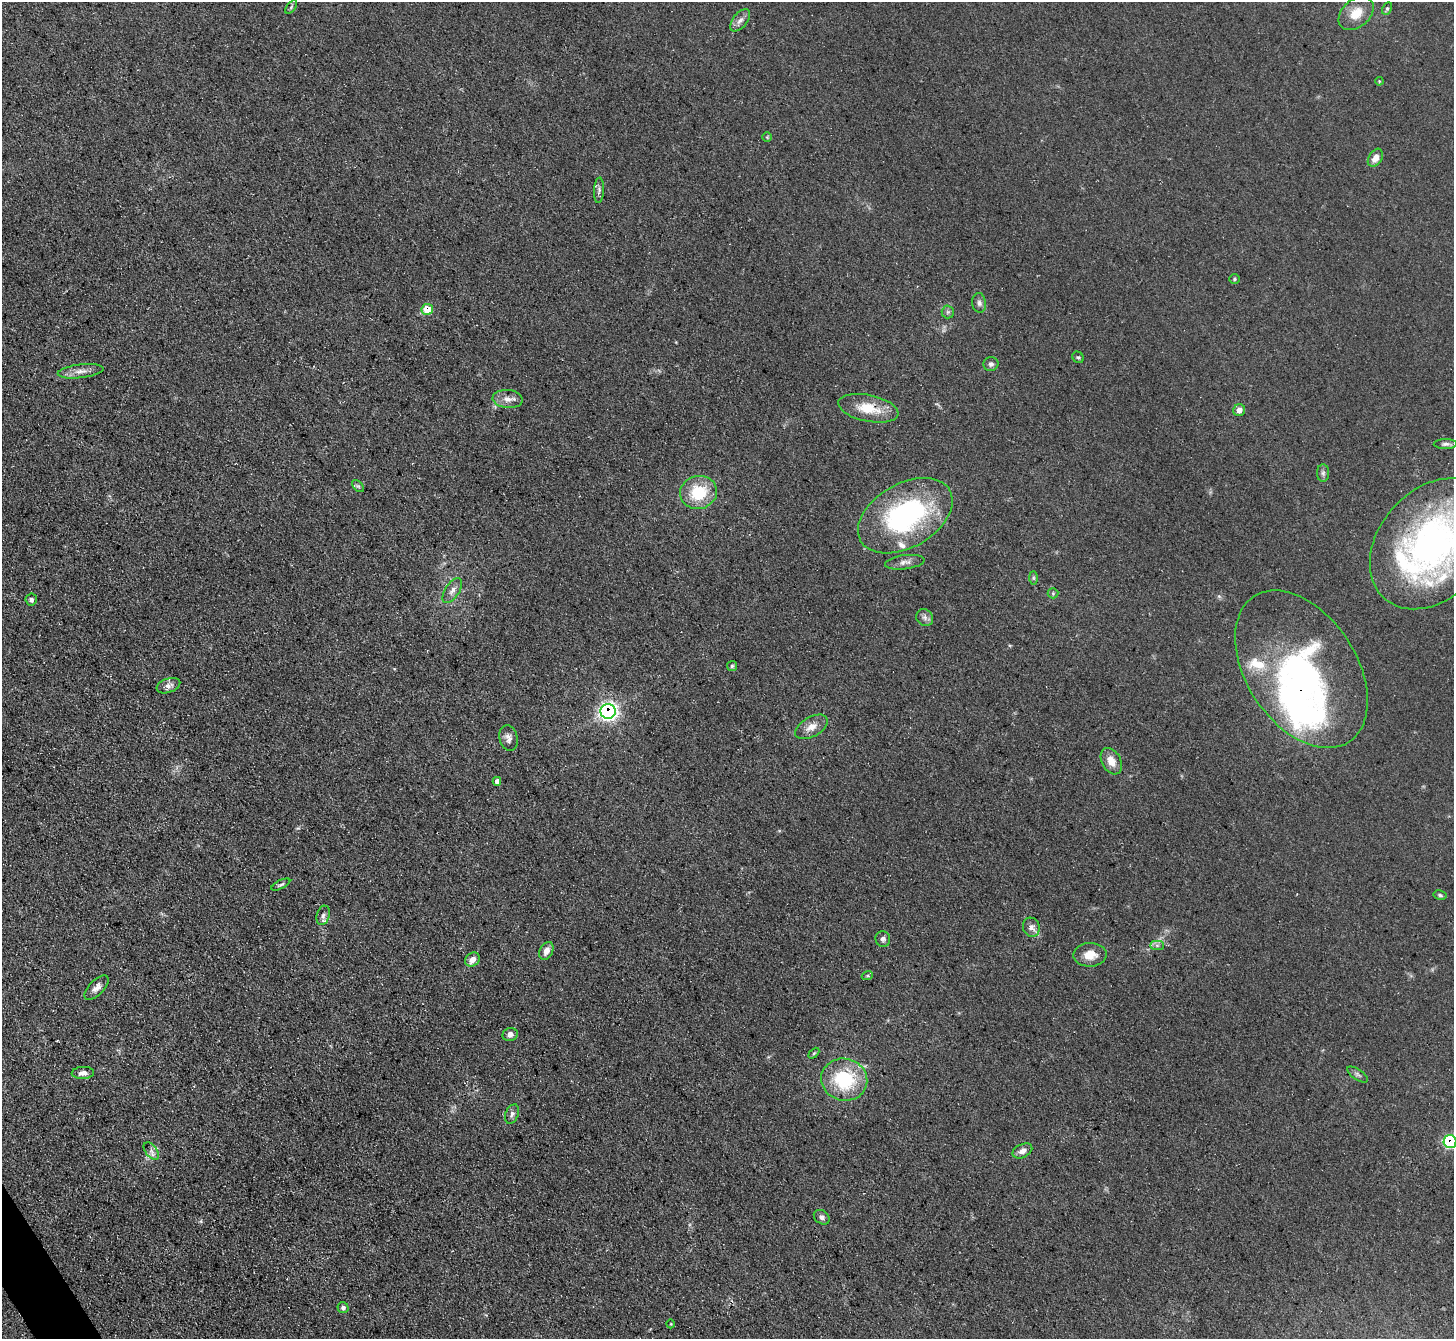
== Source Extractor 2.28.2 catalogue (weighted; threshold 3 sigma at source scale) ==
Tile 7 of 4 x 4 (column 3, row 2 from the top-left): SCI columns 2905-4356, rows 2830-4166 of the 5807 x 5798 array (HDU 1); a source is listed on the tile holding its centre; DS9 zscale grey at full resolution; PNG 1456 x 1341 px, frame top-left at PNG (2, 2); each listed source drawn as its Kron ellipse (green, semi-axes under 4 px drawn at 4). Shown black and unused: <1% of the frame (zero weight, under 3 of 5 exposures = <1% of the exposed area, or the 3 px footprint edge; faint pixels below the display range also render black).
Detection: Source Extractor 2.28.2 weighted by HDU 2 'WHT'; one run over the whole footprint, this tile lists its part. Background 0.0741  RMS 0.0085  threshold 0.0383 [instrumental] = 3 sigma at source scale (4.5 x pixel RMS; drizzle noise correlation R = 1.50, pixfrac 1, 0.05/0.05 arcsec/px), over >= 5 px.
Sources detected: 67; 2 inside a brighter object's white glare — neither listed nor drawn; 4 inside a brighter listed object's ellipse — not listed separately; the other 61 listed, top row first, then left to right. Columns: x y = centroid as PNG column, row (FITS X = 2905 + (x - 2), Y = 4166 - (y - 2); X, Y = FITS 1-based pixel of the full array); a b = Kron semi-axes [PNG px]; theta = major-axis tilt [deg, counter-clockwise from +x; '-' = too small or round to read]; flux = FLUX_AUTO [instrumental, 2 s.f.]
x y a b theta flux
291 7 7 4 54 1.5
1387 8 7 4 63 1.5
1356 13 20 13 42 15
740 20 13 7 51 4.6
1379 81 4 3 - 0.69
767 137 5 5 - 1.1
1375 158 10 6 58 6.9
599 190 13 5 86 2.6
1234 279 5 5 - 1.2
979 303 10 6 -84 3
427 309 6 5 - 17
948 312 6 6 - 1.8
1078 357 6 5 - 1.4
991 364 7 7 - 2.6
81 371 23 6 7 7
508 399 15 9 -5 6.7
868 408 30 13 -12 23
1239 410 6 6 - 5.3
1446 444 12 5 0 2.6
1323 473 9 6 90 2.4
358 486 7 4 -44 1.6
698 492 18 16 13 34
905 516 51 32 30 150
1433 544 73 53 49 320
905 562 20 7 7 5.3
1033 578 7 4 -90 1.4
452 590 14 7 57 5
1053 593 5 5 - 1.2
31 600 6 5 - 2.5
925 618 9 8 - 3.3
732 666 5 5 - 1.2
1301 669 87 55 -57 230
168 686 12 7 19 4.7
608 711 7 7 - 300
811 727 18 10 29 9.1
509 738 13 9 -74 4.9
1111 761 14 9 -61 9.4
497 781 4 4 - 4.1
281 885 10 3 26 1.6
1440 895 7 4 -12 1.5
323 915 10 6 74 3.1
1031 927 10 8 -70 4.6
883 939 8 7 - 2.6
1157 945 7 4 0 2.2
546 951 9 6 66 5.9
1090 955 16 12 2 11
472 960 8 6 41 6.5
867 976 5 3 - 1.1
97 988 15 7 45 5.4
510 1035 7 6 - 4.2
814 1053 6 4 44 1.1
83 1073 11 6 3 4.6
1358 1075 12 5 -34 2.5
844 1080 23 21 -15 57
512 1114 10 6 66 3
1450 1141 6 6 - 90
151 1151 10 5 -53 3.6
1022 1151 10 6 26 4.5
822 1217 8 6 -37 3
343 1308 5 5 - 2.6
671 1324 4 3 - 0.62
Overlapping masked pixels (flux is a lower limit): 4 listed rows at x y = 427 309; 1301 669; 608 711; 1450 1141
Isophote crosses this tile's border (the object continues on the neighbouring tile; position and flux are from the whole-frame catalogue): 2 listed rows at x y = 1433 544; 1450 1141